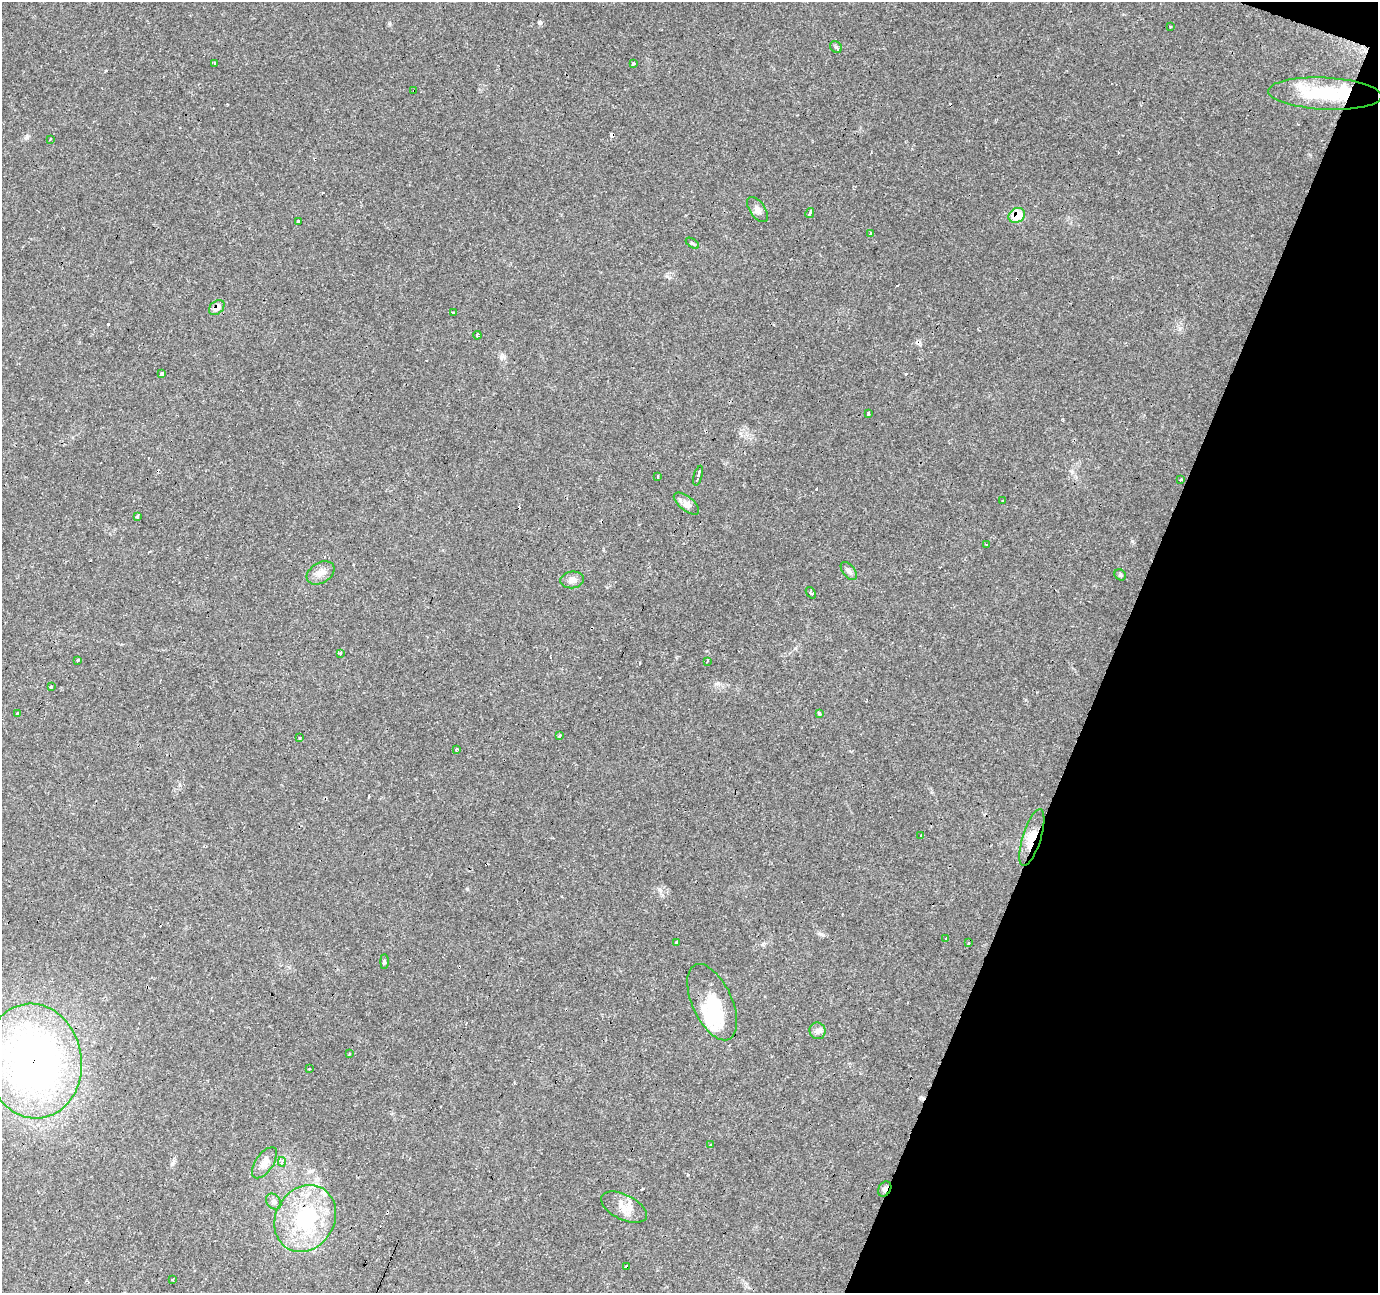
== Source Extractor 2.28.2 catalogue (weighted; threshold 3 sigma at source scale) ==
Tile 8 of 4 x 4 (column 4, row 2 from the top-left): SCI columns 4131-5506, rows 2792-4082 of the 5510 x 5647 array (HDU 1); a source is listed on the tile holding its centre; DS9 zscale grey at full resolution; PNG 1380 x 1295 px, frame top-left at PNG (2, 2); each listed source drawn as its Kron ellipse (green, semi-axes under 4 px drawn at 4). Shown black and unused: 19% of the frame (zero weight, under 3 of 4 exposures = <1% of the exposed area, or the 3 px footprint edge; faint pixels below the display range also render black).
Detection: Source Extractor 2.28.2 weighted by HDU 2 'WHT'; one run over the whole footprint, this tile lists its part. Background 0.0565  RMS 0.0043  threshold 0.0191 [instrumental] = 3 sigma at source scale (4.5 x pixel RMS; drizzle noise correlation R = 1.50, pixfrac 1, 0.0396/0.0396 arcsec/px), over >= 5 px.
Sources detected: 89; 26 cosmic-ray / hot-pixel residue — neither listed nor drawn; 4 inside a brighter listed object's ellipse — not listed separately; the other 59 listed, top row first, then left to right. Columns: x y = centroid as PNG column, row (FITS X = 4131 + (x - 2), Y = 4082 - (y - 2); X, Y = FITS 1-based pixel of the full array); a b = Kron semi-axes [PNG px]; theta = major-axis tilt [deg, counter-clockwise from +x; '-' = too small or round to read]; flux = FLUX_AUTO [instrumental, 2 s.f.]
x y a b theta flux
1170 26 3 3 - 0.92
836 47 6 5 - 0.72
215 64 4 3 - 1.5
633 64 3 3 - 3.9
414 90 4 3 - 0.91
1325 94 57 16 -3 26
50 139 3 2 - 0.67
757 210 14 7 -55 2.2
810 213 5 3 - 5.9
1017 215 8 7 - 9.5
298 221 3 3 - 5.6
870 233 3 2 - 0.68
692 243 7 3 -35 0.61
217 307 9 6 40 3.5
454 312 4 3 - 3
477 335 4 3 - 1.2
161 374 3 3 - 13
868 413 3 3 - 1.8
658 476 3 2 - 0.77
698 476 10 3 74 3.5
1181 480 3 3 - 1.6
1003 501 4 3 - 2.7
686 504 15 7 -39 2.4
137 517 3 3 - 1.7
986 545 3 2 - 0.48
849 571 10 6 -51 1.3
321 573 15 10 32 3.3
1120 575 6 5 - 0.62
572 580 12 8 7 2.3
811 593 6 3 -54 0.63
340 653 4 3 - 1.1
77 660 3 3 - 0.8
707 661 3 2 - 0.5
51 687 3 3 - 2.5
18 714 3 3 - 8.7
820 714 3 3 - 11
559 736 3 3 - 1.1
300 738 3 3 - 0.75
456 749 3 3 - 0.71
920 835 3 2 - 0.48
1032 837 29 9 73 6.6
946 939 3 3 - 1.1
677 942 4 3 - 0.7
968 943 3 2 - 1.8
384 962 7 4 90 0.63
712 1002 41 20 -65 15
817 1031 8 8 - 1.6
349 1054 3 2 - 0.43
33 1061 57 48 -81 220
309 1069 3 3 - 0.61
711 1145 3 3 - 0.84
282 1162 5 4 - 1.5
264 1163 18 8 56 3.6
885 1189 8 6 59 1.2
274 1201 9 6 -48 1.4
624 1207 25 12 -26 5.4
305 1219 35 29 59 36
626 1267 3 3 - 4.8
173 1280 3 3 - 0.85
Overlapping masked pixels (flux is a lower limit): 8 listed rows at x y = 414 90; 1017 215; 217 307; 1032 837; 33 1061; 885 1189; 305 1219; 626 1267
Isophote crosses this tile's border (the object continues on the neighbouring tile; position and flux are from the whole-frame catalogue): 1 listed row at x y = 33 1061
Unlisted compact peaks at least as high as the median listed source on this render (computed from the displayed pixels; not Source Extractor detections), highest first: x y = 1132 541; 540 23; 27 137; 718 683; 389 23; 821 934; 667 276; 795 648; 172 1164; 501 357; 659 889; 763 944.